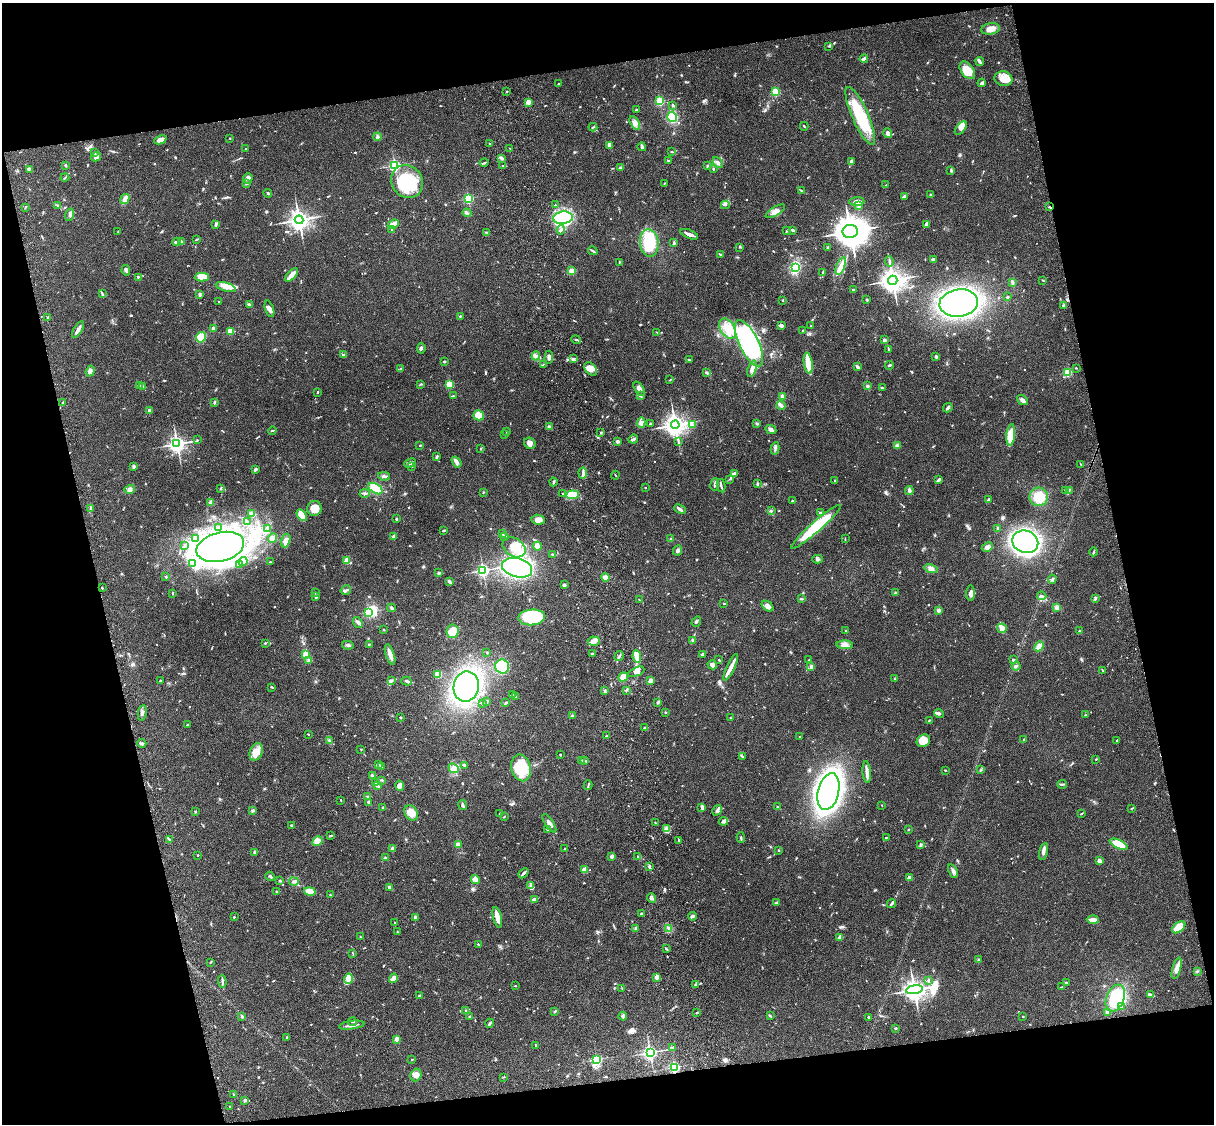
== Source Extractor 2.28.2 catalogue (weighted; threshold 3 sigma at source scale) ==
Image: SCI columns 121-4968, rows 277-4763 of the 5087 x 4927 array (HDU 1 of 3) = the unmasked area's bounding box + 8 px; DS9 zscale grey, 4 x 4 block average (1 PNG px = mean of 4 x 4 image px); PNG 1216 x 1126 px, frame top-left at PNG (2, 3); each listed source drawn as its Kron ellipse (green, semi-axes under 4 px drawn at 4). Shown black and unused: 26% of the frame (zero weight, under 3 of 4 exposures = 6% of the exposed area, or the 3 px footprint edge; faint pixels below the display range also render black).
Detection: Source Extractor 2.28.2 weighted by HDU 2 'WHT'. Background 0.0787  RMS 0.0058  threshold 0.0262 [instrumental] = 3 sigma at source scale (4.5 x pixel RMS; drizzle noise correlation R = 1.50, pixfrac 1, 0.05/0.05 arcsec/px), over >= 5 px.
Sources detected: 930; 3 too faint to see at this stretch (4 x 4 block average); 15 inside a brighter object's white glare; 3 cosmic-ray / hot-pixel residue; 1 long thin detection or spike segment (spike, bleed or trail) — neither listed nor drawn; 21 coinciding with a brighter row at this scale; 43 inside a brighter listed object's ellipse — not listed separately; of the other 844, all 500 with FLUX_AUTO >= 2.03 (the completeness limit of this list) listed and drawn (344 fainter detections not listed), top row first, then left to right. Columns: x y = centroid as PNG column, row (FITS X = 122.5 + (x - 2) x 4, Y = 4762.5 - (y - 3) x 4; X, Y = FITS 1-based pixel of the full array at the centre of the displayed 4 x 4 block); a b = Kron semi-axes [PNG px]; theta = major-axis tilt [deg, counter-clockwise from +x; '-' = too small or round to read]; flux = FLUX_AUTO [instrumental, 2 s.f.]
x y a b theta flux
991 29 9 5 9 30
828 46 2 2 - 2.6
864 59 4 3 - 7.4
980 62 5 3 - 7.2
967 70 10 6 -52 51
1004 79 9 7 -12 39
982 83 4 3 - 6.7
559 84 3 2 - 2.4
507 91 3 2 - 2.4
775 92 2 2 - 210
660 101 2 2 - 300
528 102 2 2 - 95
673 105 3 2 - 3.9
636 110 2 2 - 11
860 116 31 8 -66 190
672 117 5 5 - 110
635 123 8 3 -59 15
804 126 4 2 - 2.7
593 127 4 2 - 3.2
961 128 8 4 49 14
888 133 5 3 - 12
377 137 4 3 - 5.7
230 138 2 2 - 2.5
160 140 6 4 24 23
490 143 2 2 - 2.5
609 146 4 3 - 9.8
642 147 4 3 - 7
510 148 2 2 - 2.1
245 149 2 2 - 2.7
671 151 2 2 - 6.5
94 152 2 2 - 2.2
96 157 5 4 - 12
501 158 2 2 - 3.1
668 161 2 2 - 2.1
851 161 4 3 - 6.4
718 162 6 3 -51 11
484 163 4 2 - 3.5
65 165 3 2 - 4.5
395 165 2 2 - 620
503 166 3 2 - 2.5
707 166 2 2 - 5.1
621 168 3 3 - 6.2
29 169 3 2 - 6.3
713 169 3 2 - 2.4
951 170 4 2 - 6
65 178 4 2 - 3.5
248 178 5 4 - 14
407 182 17 15 -54 200
664 183 2 2 - 2.2
246 184 3 2 - 2.7
886 185 3 2 - 2.1
801 190 4 2 - 3.2
268 193 4 2 - 4.7
930 195 3 2 - 3.2
904 196 4 2 - 5.1
468 198 2 2 - 420
125 199 5 3 - 29
857 201 7 3 3 23
58 205 2 2 - 2.5
555 205 2 2 - 5.5
725 205 4 2 - 4.5
859 205 4 2 - 4.6
25 207 3 2 - 2.8
1049 207 2 2 - 3.8
775 211 11 4 32 21
467 213 4 3 - 7.5
70 215 6 4 74 9.6
563 218 10 6 8 220
299 220 4 4 - 1800
216 224 4 3 - 5.2
393 224 6 3 24 32
926 224 4 3 - 5.1
392 229 2 2 - 2.8
561 230 4 3 - 6.1
793 230 4 2 - 5.6
787 231 3 2 - 5.3
850 231 7 6 - 5900
118 232 2 2 - 2.3
486 232 3 2 - 2.7
689 234 9 2 -22 18
196 239 3 2 - 2.7
176 242 4 2 - 6.7
182 242 3 2 - 2.9
649 243 14 9 -83 130
674 243 3 3 - 4.4
740 247 3 2 - 2.1
828 247 2 2 - 3.9
593 251 5 2 - 4.2
720 254 4 2 - 4.6
933 259 4 2 - 7
619 262 2 2 - 2.1
889 262 5 2 - 5.9
841 266 9 3 68 22
795 267 3 2 - 380
126 270 5 3 - 8.5
572 271 4 3 - 27
823 273 3 2 - 2.9
292 275 8 2 49 37
138 277 3 2 - 2.9
202 277 7 4 1 54
893 280 5 4 - 2800
1043 280 3 2 - 2.6
1012 282 3 2 - 4.5
226 287 10 4 -16 22
853 290 2 2 - 3.3
102 294 4 2 - 4
200 294 4 2 - 6.2
1008 297 2 2 - 3.7
783 300 2 2 - 2.6
867 300 2 2 - 5
219 302 2 2 - 4.3
959 303 19 13 7 990
249 304 2 2 - 2.6
1064 305 3 2 - 3.2
269 309 8 4 -72 13
460 316 3 2 - 2.8
48 317 3 2 - 4.3
781 326 4 2 - 13
811 326 2 2 - 2.2
213 329 4 3 - 7
728 329 11 7 -59 43
78 330 9 2 59 19
230 331 2 2 - 120
803 331 3 2 - 3.2
656 332 3 2 - 2.6
201 337 5 5 - 66
576 340 5 2 - 5.1
884 340 2 2 - 31
749 343 25 9 -64 490
421 348 5 3 - 6.7
888 350 2 2 - 4.4
344 354 3 2 - 4
536 356 4 3 - 8.7
549 357 7 2 87 9.8
936 357 2 2 - 7.9
573 358 3 2 - 3.7
689 360 4 2 - 4
445 361 3 2 - 4.6
808 363 11 3 -82 99
543 364 3 2 - 2.7
889 365 4 2 - 4.5
858 367 4 2 - 11
401 368 2 2 - 2.1
1076 368 2 2 - 2.4
591 369 7 5 -50 21
752 369 8 3 71 13
90 371 5 3 - 14
1068 372 2 2 - 240
707 373 3 2 - 6.7
670 380 3 2 - 2.2
421 384 3 2 - 3.2
449 384 2 2 - 190
139 386 3 2 - 3.5
143 386 3 2 - 7.3
867 386 3 3 - 5.4
882 388 3 2 - 3.8
639 389 8 3 -58 15
317 392 2 2 - 3.7
453 396 4 2 - 3.7
640 396 4 2 - 5.5
782 397 3 3 - 12
1022 400 6 3 -40 12
63 402 3 2 - 3.8
214 402 4 2 - 5.1
781 406 4 2 - 11
948 408 5 2 - 9.1
149 410 4 3 - 6.4
479 415 5 4 - 47
641 423 5 3 - 10
757 423 3 2 - 6.3
650 424 3 2 - 2.9
675 425 4 4 - 2500
692 425 4 3 - 6.9
549 427 3 3 - 8.7
771 429 6 4 -25 11
272 431 4 2 - 3.4
507 432 2 2 - 6.4
601 433 2 2 - 4.5
505 434 2 2 - 4.2
1011 435 11 4 84 69
633 439 5 2 - 6.8
197 440 3 2 - 2.6
618 441 3 3 - 7.9
678 441 2 2 - 2.1
530 443 6 5 - 17
177 444 3 3 - 1400
420 445 3 2 - 2.1
897 446 4 3 - 9.1
775 448 6 2 79 7
480 449 3 2 - 2.7
437 457 3 2 - 5.2
456 462 6 3 -55 14
410 463 6 3 25 9.6
1081 464 2 2 - 2.5
412 466 3 2 - 2.8
133 467 3 2 - 3.1
255 469 4 2 - 7.4
583 473 5 2 - 7.6
734 473 4 2 - 4.6
615 475 4 2 - 2.1
384 476 6 3 -10 7.3
730 479 3 2 - 3.1
835 480 2 2 - 2.8
939 480 4 2 - 8.9
553 482 4 2 - 4.5
757 483 3 2 - 4.4
715 484 6 2 80 8.3
721 486 7 2 -79 6
645 488 2 2 - 2.4
130 489 5 4 - 14
220 489 3 2 - 3.1
375 489 8 4 -31 79
1069 490 4 2 - 3.6
909 491 4 2 - 17
1066 491 3 2 - 4.2
483 492 3 2 - 2.6
365 493 5 2 - 7.3
563 493 2 2 - 2.1
572 495 6 3 6 73
1039 497 9 9 - 60
988 500 3 2 - 8.5
792 501 2 2 - 8
210 502 4 2 - 25
90 508 3 2 - 3
314 508 7 7 - 40
680 509 6 3 -26 11
771 511 2 2 - 2.2
821 513 3 2 - 6.8
251 514 4 3 - 17
302 515 6 4 -56 68
396 519 3 2 - 2.9
538 520 7 5 -8 22
247 522 3 2 - 2.9
816 527 32 5 41 230
219 528 3 2 - 3
998 528 3 2 - 5.9
268 529 3 2 - 5.1
444 531 3 2 - 4.2
502 534 2 2 - 2.7
393 536 3 2 - 4.1
505 536 3 3 - 6.8
195 538 4 3 - 7.9
273 538 5 4 - 10
671 539 3 2 - 3
845 539 4 2 - 2.1
286 541 7 4 74 18
1025 542 13 11 -21 1600
184 546 3 2 - 3.1
537 546 4 3 - 34
220 547 24 14 14 1900
514 547 12 9 -33 87
987 547 6 4 27 15
678 550 5 3 - 8
1094 552 4 2 - 3.7
553 554 4 2 - 4.5
817 559 5 2 - 5.1
347 560 4 3 - 16
243 562 4 2 - 6.5
270 562 3 2 - 2.8
193 564 4 3 - 9.4
240 564 2 2 - 2.3
517 568 15 9 -16 570
931 569 7 4 -14 13
483 570 2 2 - 710
439 573 3 2 - 3.6
166 577 2 2 - 3.5
605 577 4 4 - 16
1052 579 4 2 - 5.3
449 581 4 2 - 12
564 585 3 3 - 6.6
102 588 2 2 - 3.7
346 590 5 2 - 6
172 593 2 2 - 3.5
315 593 2 2 - 3.7
895 593 2 2 - 3.7
970 593 7 3 86 15
1042 596 4 3 - 6.8
316 597 3 2 - 6.5
801 599 3 2 - 2.8
1095 599 2 2 - 2.6
639 600 3 2 - 2.4
724 604 2 2 - 6.4
768 606 7 4 -41 14
391 608 4 2 - 5
1057 608 3 3 - 14
939 610 4 3 - 10
368 612 2 2 - 280
532 617 13 8 5 260
358 622 6 3 -53 8.7
696 622 5 2 - 6.5
1002 628 5 4 - 13
384 630 2 2 - 2.4
845 630 2 2 - 4.4
453 631 7 6 - 21
1079 631 2 2 - 14
693 640 3 3 - 7.9
594 641 6 4 -2 17
265 643 3 2 - 2.8
348 645 6 2 -12 4.9
369 645 2 2 - 3.3
845 645 8 4 -3 16
1039 646 5 3 - 37
487 652 2 2 - 3.1
305 654 4 3 - 18
390 654 11 3 -72 32
592 654 3 2 - 4
702 654 3 2 - 5.9
619 656 5 2 - 5.2
637 656 6 4 -80 47
719 660 2 2 - 2.3
808 660 2 2 - 2
1013 660 3 2 - 3.8
309 661 3 2 - 12
712 665 5 3 - 16
811 666 3 3 - 8
1016 666 4 2 - 5.4
502 667 7 7 - 140
731 667 14 3 65 27
1102 670 3 2 - 2.4
636 672 8 4 24 15
438 674 3 3 - 41
623 677 5 3 - 38
895 678 3 2 - 2.7
650 680 3 3 - 10
160 681 3 2 - 3.4
391 681 3 2 - 6.4
406 681 5 2 - 7.7
272 687 3 2 - 2.9
466 687 15 12 80 730
626 690 3 2 - 2.4
605 691 3 2 - 4.7
512 695 3 2 - 2.6
516 696 2 2 - 4.5
487 701 2 2 - 6.2
658 702 3 2 - 4.4
506 703 3 3 - 3.5
482 704 4 2 - 3.9
665 712 2 2 - 3.5
142 713 8 2 80 7.9
939 714 5 3 - 6
1086 715 3 2 - 2.4
572 716 3 3 - 4.6
401 718 2 2 - 4.3
730 718 2 2 - 2
929 720 2 2 - 3.3
187 725 3 2 - 2.7
645 728 3 2 - 6.4
308 734 2 2 - 2.1
606 736 2 2 - 4.1
800 737 2 2 - 2.3
330 740 4 2 - 2.4
1024 740 2 2 - 2.3
1117 740 4 2 - 3
923 741 7 6 - 40
142 743 4 2 - 5.4
361 749 3 2 - 2.3
256 752 9 6 70 30
560 755 2 2 - 3
742 756 4 2 - 4.9
1096 759 2 2 - 2.3
585 760 3 2 - 3
582 761 3 2 - 3
378 765 4 2 - 7
464 765 2 2 - 2.8
381 767 3 2 - 2.9
454 768 5 3 - 12
521 768 14 9 -76 140
945 770 3 2 - 2.2
980 770 3 2 - 2.9
867 772 11 3 -86 17
372 776 2 2 - 9.4
382 780 2 2 - 2.4
376 783 2 2 - 2.4
1062 784 5 2 - 4.5
378 785 3 2 - 3.7
588 785 5 2 - 4.2
400 786 5 4 - 12
828 792 19 10 76 1500
367 797 2 2 - 2.9
341 800 3 2 - 2.2
368 802 2 2 - 5.4
463 805 5 2 - 7.5
882 805 2 2 - 2.6
702 807 3 2 - 13
777 807 3 2 - 3.3
383 808 2 2 - 7.3
1132 808 3 2 - 2.7
717 810 6 3 57 8
195 811 3 2 - 2.1
253 811 4 2 - 3
411 813 8 6 -55 32
1081 813 4 2 - 2.9
500 814 3 2 - 2.5
504 817 3 2 - 2.8
723 821 4 3 - 12
549 823 10 3 -55 15
655 823 2 2 - 2.9
291 826 3 2 - 2.9
547 829 2 2 - 2.7
666 829 3 2 - 6.5
908 829 2 2 - 2.2
331 836 3 2 - 3.2
886 837 3 2 - 2.9
741 838 5 2 - 4
169 840 3 2 - 3.3
678 840 3 2 - 3
317 841 5 3 - 30
1119 844 9 4 -24 83
458 845 4 3 - 16
921 845 3 2 - 4.6
393 848 3 3 - 10
565 849 2 2 - 3.9
779 850 2 2 - 3
1044 851 8 3 76 12
255 852 2 2 - 29
198 855 2 2 - 2
612 856 3 3 - 11
638 857 3 2 - 4.4
385 858 3 2 - 6.3
1099 861 3 2 - 21
649 866 3 2 - 8.7
585 870 3 3 - 38
953 871 7 3 -69 9
523 873 6 2 41 6.7
270 876 5 2 - 6
909 878 2 2 - 54
475 879 4 3 - 21
280 881 3 2 - 4.3
294 882 5 2 - 6.3
531 886 2 2 - 2.8
389 887 2 2 - 5.8
276 891 3 2 - 2.9
310 891 6 3 -13 51
330 895 2 2 - 3.7
651 898 5 3 - 10
534 899 4 3 - 9.5
776 903 3 2 - 6.7
891 904 5 2 - 4.6
641 914 2 2 - 3
692 916 4 3 - 6.5
234 917 2 2 - 3.1
415 917 2 2 - 11
497 917 10 3 -77 38
1093 920 6 3 -2 26
394 922 2 2 - 2.1
1179 927 8 4 38 54
668 928 4 2 - 5.2
636 929 3 2 - 8.5
397 932 2 2 - 2.5
361 937 3 2 - 2.2
840 937 3 3 - 17
478 944 3 2 - 2.1
666 949 3 2 - 3.2
353 953 3 2 - 2.1
979 959 2 2 - 2.5
210 962 3 2 - 2.8
1177 968 11 4 76 21
1197 971 3 2 - 2.7
656 977 2 2 - 78
393 978 5 4 - 18
349 979 5 4 - 26
222 981 6 2 -87 6.9
928 981 4 2 - 4.8
1066 983 3 2 - 3.6
696 984 3 2 - 2.8
515 986 3 2 - 2.5
1062 987 3 2 - 2.7
622 988 2 2 - 2
914 990 8 4 9 2200
1150 995 4 2 - 22
419 996 3 2 - 4.5
1115 998 14 9 68 290
1121 1007 2 2 - 14
466 1011 3 3 - 3.7
555 1012 3 2 - 3.7
1107 1012 3 3 - 4.4
697 1013 2 2 - 4
242 1016 3 2 - 5
469 1016 2 2 - 4.1
623 1016 4 3 - 6.2
770 1016 4 2 - 3.6
1023 1016 2 2 - 2.3
868 1017 2 2 - 8.4
352 1022 4 2 - 3.2
490 1023 4 2 - 6.2
352 1025 13 2 8 17
895 1028 3 2 - 2.9
287 1038 3 2 - 3.2
397 1039 2 2 - 68
536 1045 3 2 - 3.6
673 1048 2 2 - 3.2
650 1052 3 2 - 1000
412 1059 3 2 - 2.2
597 1060 2 2 - 450
674 1067 2 2 - 520
416 1075 6 5 - 23
504 1077 3 2 - 2.5
234 1095 2 2 - 2.2
245 1100 3 3 - 7.2
230 1106 2 2 - 5.4
Diffuse or blended objects may show on this block-average render without a row.